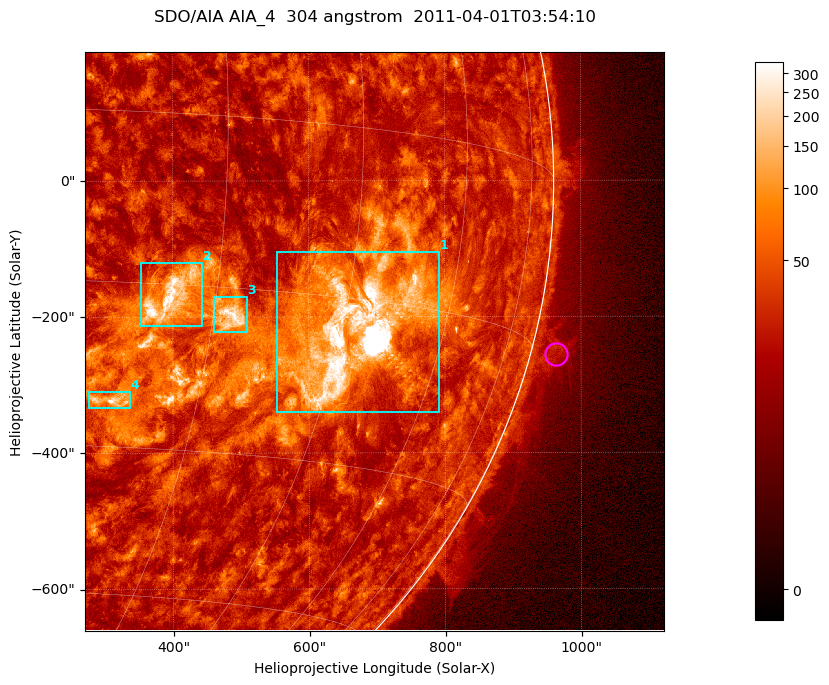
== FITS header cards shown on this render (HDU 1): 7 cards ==
TELESCOP= 'SDO/AIA '           / For AIA: SDO/AIA
INSTRUME= 'AIA_4   '           / For AIA: AIA_ATA1, AIA_ATA2, AIA_ATA3 or AIA_AT
WAVELNTH=                  304 / [angstrom] Wavelength
WAVEUNIT= 'angstrom'           / Wavelength unit: angstrom
DATE-OBS= '2011-04-01T03:54:10.412' / [ISO] Date when observation started; ISO 8
CTYPE1  = 'HPLN-TAN'           / CTYPE1; Typically HPLN
CTYPE2  = 'HPLT-TAN'           / CTYPE2; Typically HPLT

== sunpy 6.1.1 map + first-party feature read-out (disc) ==
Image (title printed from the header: SDO/AIA AIA_4  304 angstrom  2011-04-01T03:54:10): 1418 x 1418 px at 0.6 arcsec/px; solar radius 960 arcsec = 1600 px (partial field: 18% of the solar disc is inside the frame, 73% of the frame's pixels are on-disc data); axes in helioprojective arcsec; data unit not stated in the header (colour bar unlabelled)
Orientation: roll -0.132 deg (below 1 deg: not rotated)
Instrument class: DISC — disc imager (sunpy class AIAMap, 304 A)
Bright regions (active regions / flare kernels): reference = the on-disc median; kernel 11 px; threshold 5 sigma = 70.9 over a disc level ~30.4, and >= 1.15x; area >= 2010 px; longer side >= 17 px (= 10 arcsec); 4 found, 4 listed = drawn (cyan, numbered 1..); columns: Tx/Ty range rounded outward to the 2 arcsec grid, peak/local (2 s.f.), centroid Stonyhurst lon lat
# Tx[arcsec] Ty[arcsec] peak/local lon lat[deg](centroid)
1 552..792 -342..-104 320 +47 -18
2 352..444 -214..-120 13 +25 -16
3 460..510 -224..-170 10 +32 -18
4 276..338 -334..-310 9.2 +21 -26
Off-limb structures (1.02-1.3 R_sun): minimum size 400 px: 5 found; the strongest spans PA ~250..260 deg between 1.02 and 1.07 R_sun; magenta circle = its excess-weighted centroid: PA ~255 deg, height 1.04 R_sun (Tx ~964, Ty ~-256 arcsec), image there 2.2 x the reference